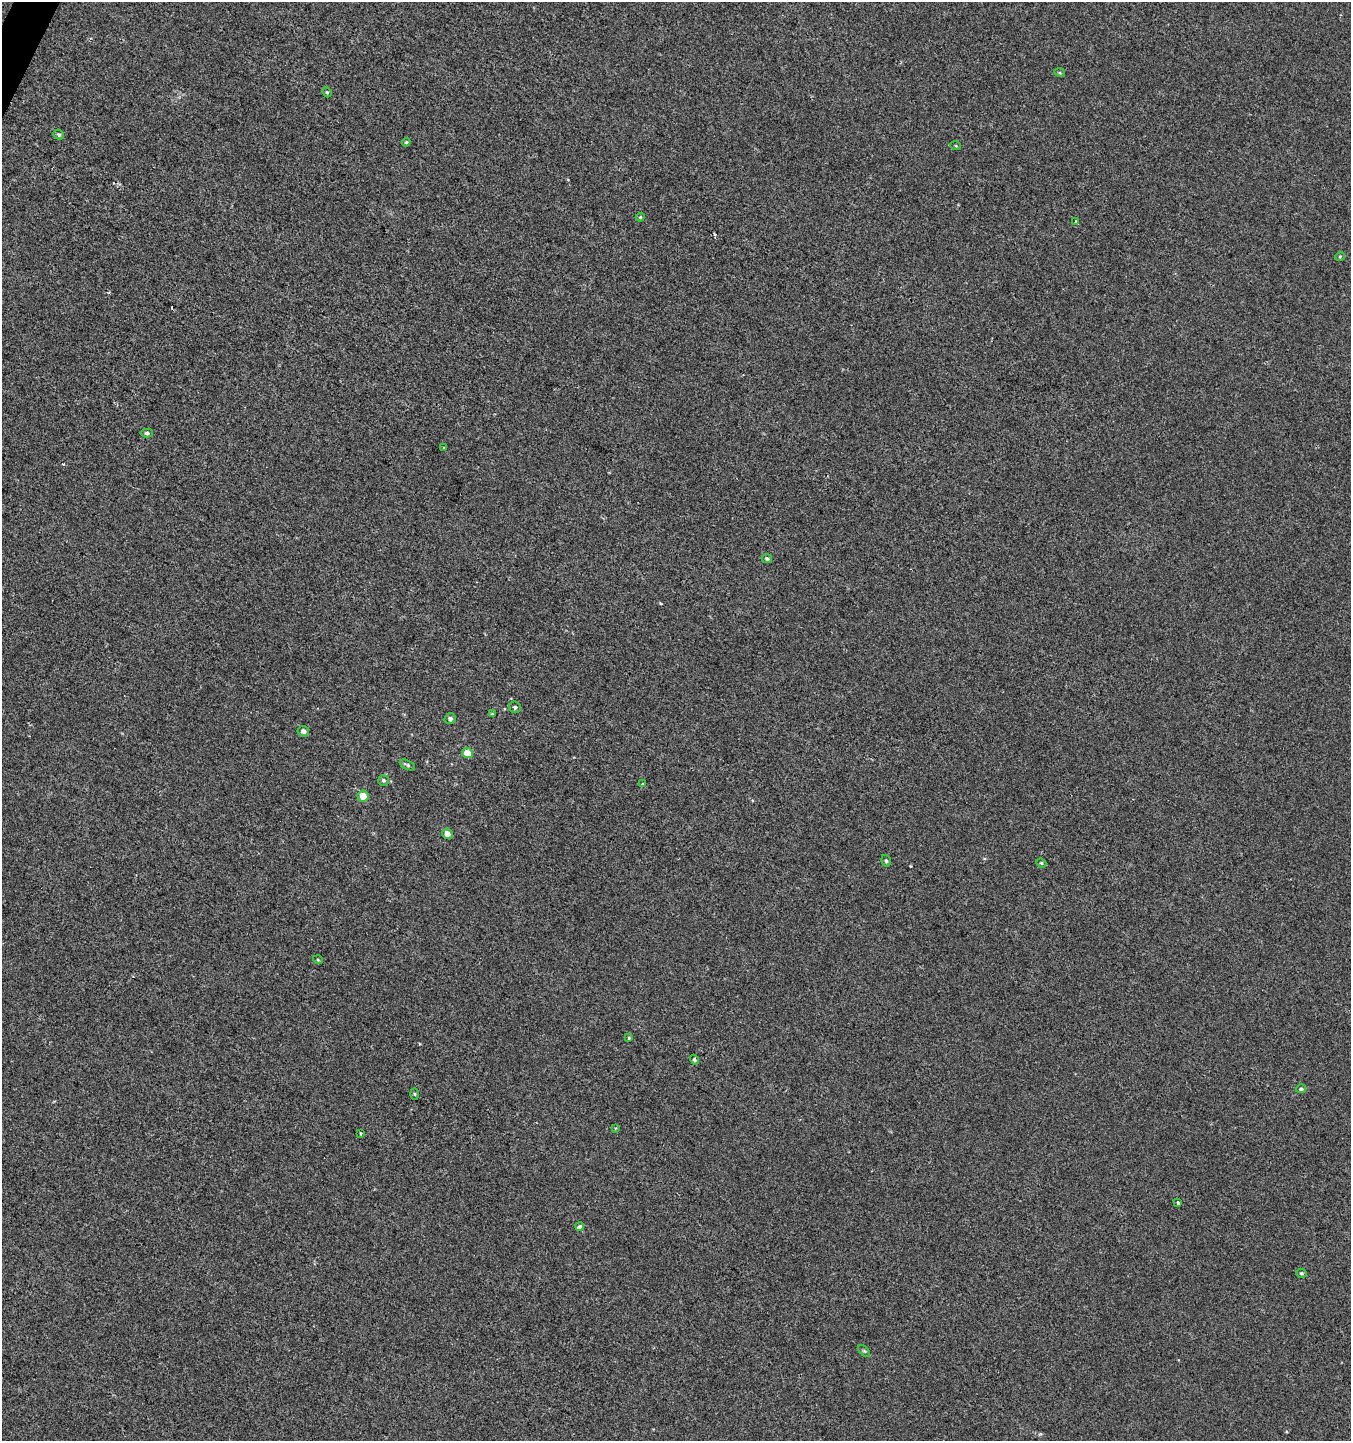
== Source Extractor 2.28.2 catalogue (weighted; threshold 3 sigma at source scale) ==
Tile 11 of 4 x 4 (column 3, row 3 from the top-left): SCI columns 2903-4251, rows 1455-2893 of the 5868 x 5772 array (HDU 1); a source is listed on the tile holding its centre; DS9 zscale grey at full resolution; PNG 1353 x 1443 px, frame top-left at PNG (2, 2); each listed source drawn as its Kron ellipse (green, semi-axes under 4 px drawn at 4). Shown black and unused: <1% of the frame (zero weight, under 2 of 3 exposures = <1% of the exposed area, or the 3 px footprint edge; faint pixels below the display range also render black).
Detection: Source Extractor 2.28.2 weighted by HDU 2 'WHT'; one run over the whole footprint, this tile lists its part. Background 0.0011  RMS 0.0056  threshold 0.0253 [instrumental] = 3 sigma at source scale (4.5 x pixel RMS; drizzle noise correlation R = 1.50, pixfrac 1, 0.0396/0.0396 arcsec/px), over >= 5 px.
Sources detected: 34; all 34 listed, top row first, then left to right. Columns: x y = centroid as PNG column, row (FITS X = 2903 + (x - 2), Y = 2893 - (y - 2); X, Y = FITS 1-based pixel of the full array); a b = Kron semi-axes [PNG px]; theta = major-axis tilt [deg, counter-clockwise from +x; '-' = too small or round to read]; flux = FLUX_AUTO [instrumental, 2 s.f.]
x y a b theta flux
1060 73 5 3 - 0.57
327 92 5 4 - 0.7
59 135 5 4 - 0.96
406 142 4 4 - 0.62
956 146 5 3 - 0.5
640 217 4 4 - 0.67
1076 222 4 3 - 2.1
1340 256 5 3 - 0.47
147 433 6 4 0 1.1
444 448 3 2 - 0.72
767 559 5 4 - 1
515 707 6 5 - 1.2
492 714 4 4 - 0.53
450 719 5 5 - 1.5
303 731 6 5 - 2.1
467 753 5 5 - 8.6
407 765 8 4 -25 1.1
384 780 5 5 - 0.89
643 784 3 2 - 0.68
363 796 5 5 - 6.7
447 834 5 5 - 3.4
886 861 6 4 -73 0.98
1041 863 5 4 - 0.68
318 960 5 3 - 0.47
629 1038 3 3 - 0.5
694 1060 5 3 - 1.1
1301 1089 5 4 - 1.2
415 1094 5 3 - 0.58
615 1128 3 3 - 0.56
360 1134 3 3 - 1.7
1178 1202 3 3 - 2
580 1226 4 3 - 3.9
1301 1273 5 4 - 0.87
864 1351 7 4 -43 0.79